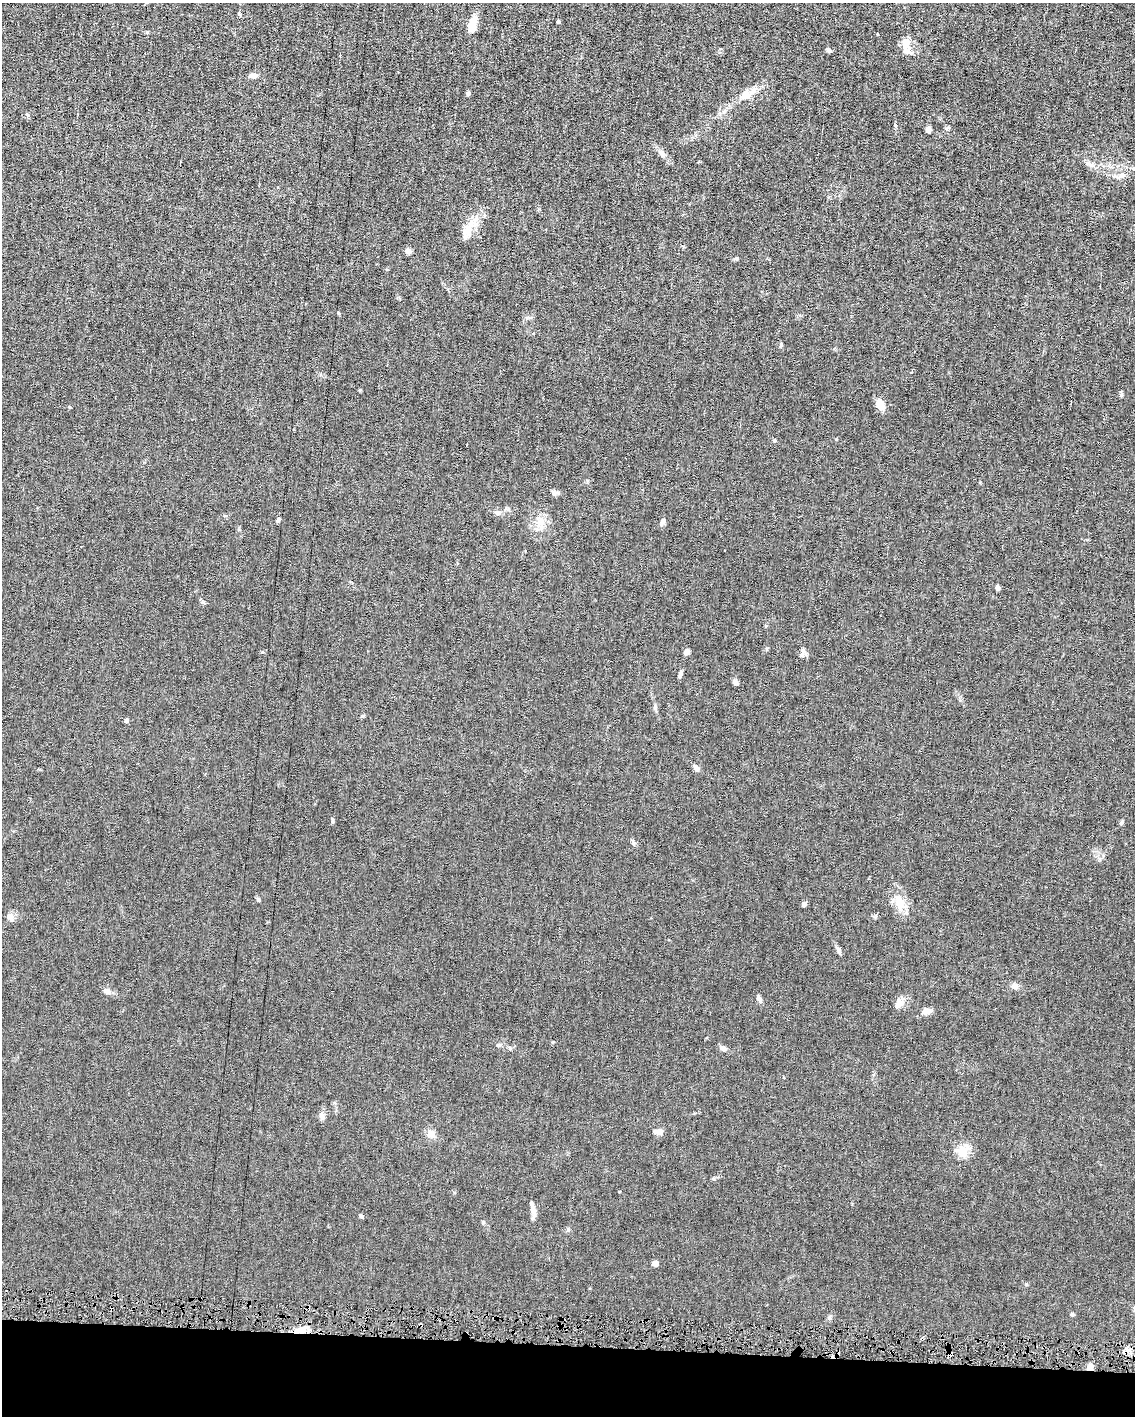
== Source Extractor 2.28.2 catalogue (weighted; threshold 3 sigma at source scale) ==
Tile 11 of 4 x 3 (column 3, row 3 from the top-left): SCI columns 2266-3398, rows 106-1519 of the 4530 x 4563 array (HDU 1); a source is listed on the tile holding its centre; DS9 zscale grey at full resolution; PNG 1137 x 1418 px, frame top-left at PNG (2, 3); no overlay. Shown black and unused: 5% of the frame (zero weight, under 4 of 8 exposures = <1% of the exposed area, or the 3 px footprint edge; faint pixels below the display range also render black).
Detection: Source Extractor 2.28.2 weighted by HDU 2 'WHT'; one run over the whole footprint, this tile lists its part. Background 0.0156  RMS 0.0023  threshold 0.00958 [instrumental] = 3 sigma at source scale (4.09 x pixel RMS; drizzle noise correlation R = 1.36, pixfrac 0.8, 0.05/0.05 arcsec/px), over >= 5 px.
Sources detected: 66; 1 cosmic-ray / hot-pixel residue — not listed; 1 inside a brighter listed object's ellipse — not listed separately; the other 64 listed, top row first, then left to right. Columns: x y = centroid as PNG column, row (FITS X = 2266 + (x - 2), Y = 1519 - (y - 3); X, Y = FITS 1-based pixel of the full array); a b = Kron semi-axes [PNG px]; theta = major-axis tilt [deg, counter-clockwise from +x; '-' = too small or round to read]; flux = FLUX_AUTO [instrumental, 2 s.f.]
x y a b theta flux
239 14 5 4 - 0.32
558 21 4 3 - 0.52
472 24 18 7 76 3.6
906 46 24 10 -80 2.8
828 50 7 5 -38 0.45
253 76 9 6 4 1.1
468 94 5 5 - 0.48
746 95 15 13 23 2.4
27 115 6 4 -42 0.35
895 125 5 4 - 0.24
928 130 5 5 - 1.2
662 153 11 7 -55 0.99
1088 164 13 5 -28 0.86
1117 177 13 3 -25 0.65
470 226 28 8 70 2.9
408 251 8 6 -41 0.73
736 259 5 4 - 0.36
880 405 10 7 -64 3.2
554 493 8 6 -47 0.63
498 513 9 7 -10 0.81
225 516 6 4 -1 0.26
278 519 6 4 72 0.43
663 521 10 6 61 0.62
540 523 15 10 -90 2.3
997 588 5 4 - 0.62
803 651 12 6 80 0.75
687 652 6 5 - 1.1
680 674 8 4 70 0.56
735 682 8 5 -53 0.79
655 707 8 5 -65 0.46
362 716 6 5 - 0.27
126 720 5 5 - 0.52
696 768 12 5 -57 0.68
332 821 8 3 90 0.31
1121 822 6 4 59 0.43
634 843 7 4 -70 0.38
258 899 5 4 - 0.43
900 903 26 13 -76 3.5
804 904 5 4 - 0.97
10 917 12 8 -44 0.97
839 950 11 5 -65 0.64
1015 986 8 8 - 0.91
107 991 9 6 -14 1.1
759 998 10 5 -62 0.71
899 1004 15 10 52 1.5
926 1011 10 8 18 1.3
498 1045 7 5 2 0.41
723 1048 8 6 -30 0.89
322 1115 9 7 -82 0.98
659 1131 12 7 -4 1.1
431 1134 12 9 -61 1.4
962 1151 21 14 15 3
620 1191 3 2 - 0.2
532 1207 19 6 -78 1.5
361 1216 5 4 - 0.42
483 1222 6 5 - 0.31
568 1230 6 4 73 0.29
655 1263 6 5 - 0.98
1072 1314 5 4 - 0.31
829 1318 7 5 75 0.44
298 1331 17 7 4 2.4
950 1355 5 3 - 1.8
1134 1357 4 3 - 0.31
1090 1368 7 6 - 1.4
Overlapping masked pixels (flux is a lower limit): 4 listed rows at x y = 298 1331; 950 1355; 1134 1357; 1090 1368
Isophote crosses this tile's border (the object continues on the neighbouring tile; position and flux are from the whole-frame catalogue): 1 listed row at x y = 1134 1357
Unlisted compact peaks at least as high as the median listed source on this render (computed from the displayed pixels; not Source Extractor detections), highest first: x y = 1121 395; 1026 1284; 836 439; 714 1179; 338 313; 774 440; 203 602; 767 649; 69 407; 147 32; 360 390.